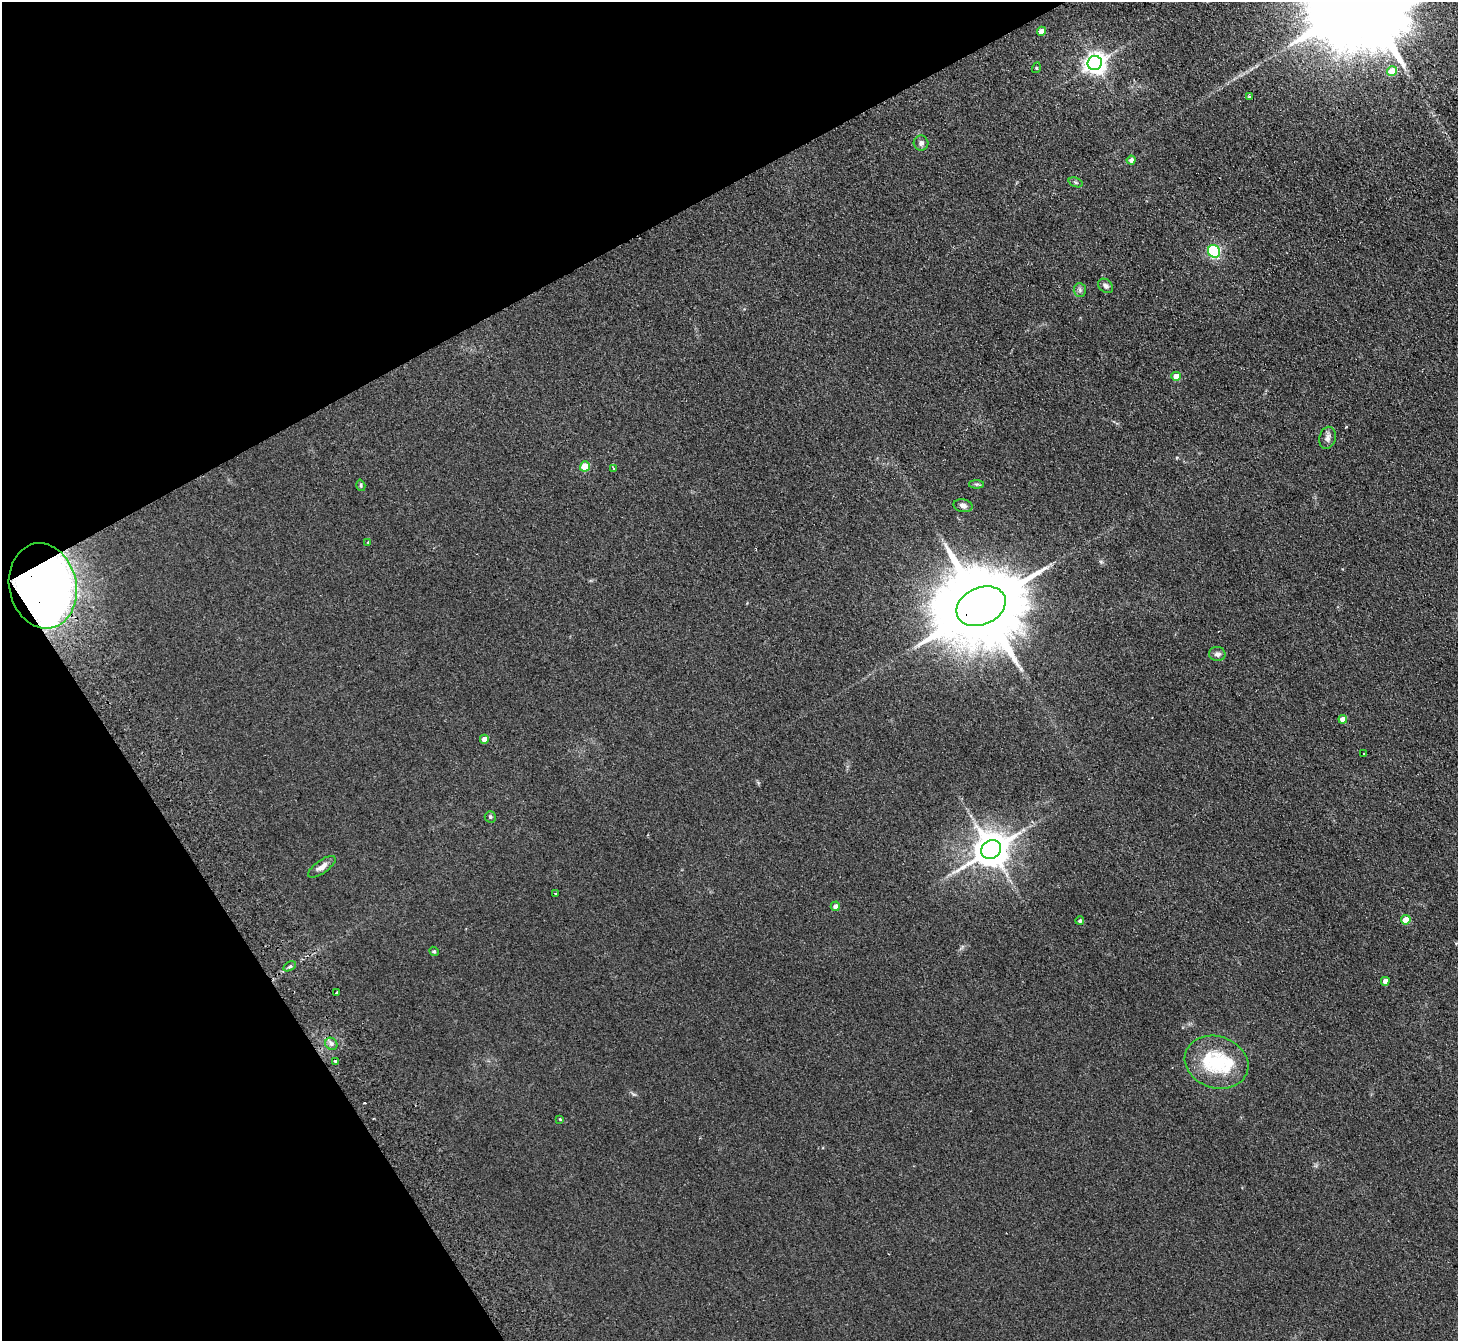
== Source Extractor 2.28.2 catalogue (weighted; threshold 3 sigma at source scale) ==
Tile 5 of 4 x 4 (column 1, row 2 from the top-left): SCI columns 52-1507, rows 2874-4212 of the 5926 x 5882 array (HDU 1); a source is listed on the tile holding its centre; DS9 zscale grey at full resolution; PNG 1460 x 1343 px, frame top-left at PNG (2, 2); each listed source drawn as its Kron ellipse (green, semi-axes under 4 px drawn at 4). Shown black and unused: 26% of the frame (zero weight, under 2 of 3 exposures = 3% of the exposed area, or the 3 px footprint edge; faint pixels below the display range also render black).
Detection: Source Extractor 2.28.2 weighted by HDU 2 'WHT'; one run over the whole footprint, this tile lists its part. Background 0.106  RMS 0.012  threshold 0.0521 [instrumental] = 3 sigma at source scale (4.5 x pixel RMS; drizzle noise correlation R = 1.50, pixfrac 1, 0.05/0.05 arcsec/px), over >= 5 px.
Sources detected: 43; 2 cosmic-ray / hot-pixel residue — neither listed nor drawn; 1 inside a brighter listed object's ellipse — not listed separately; the other 40 listed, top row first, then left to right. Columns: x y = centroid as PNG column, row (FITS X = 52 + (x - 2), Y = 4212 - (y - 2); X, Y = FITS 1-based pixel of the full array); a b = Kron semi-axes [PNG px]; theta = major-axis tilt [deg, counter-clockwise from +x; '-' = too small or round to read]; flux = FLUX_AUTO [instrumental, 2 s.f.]
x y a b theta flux
1041 31 4 4 - 11
1095 63 7 7 - 740
1036 68 5 3 - 0.95
1392 71 5 5 - 29
1249 96 4 3 - 1.6
921 143 7 7 - 3.4
1131 160 4 4 - 3.9
1076 182 7 4 -20 1.8
1214 251 6 6 - 160
1106 286 8 6 -40 3.2
1080 290 6 6 - 2.6
1176 376 5 4 - 14
1327 438 11 8 76 5.1
585 466 5 5 - 29
613 468 3 2 - 1.8
976 484 7 4 -1 1.8
361 485 6 4 -73 1.5
963 506 9 6 -12 3.9
368 542 4 3 - 0.8
43 586 43 33 -78 530
981 606 26 18 24 18000
1217 654 8 7 - 4.1
1343 719 4 4 - 10
484 739 4 4 - 8
1364 754 3 2 - 1.3
490 817 5 5 - 1.8
991 849 10 9 - 2600
322 867 16 6 36 6.7
556 894 3 3 - 1.5
835 906 4 4 - 5.2
1406 920 5 4 - 24
1080 921 4 4 - 2.7
434 951 5 4 - 1.6
290 966 7 4 30 2.1
1385 981 4 4 - 9.8
337 993 3 3 - 6.1
331 1044 6 5 - 3.4
335 1061 3 3 - 3.6
1217 1062 32 26 -17 73
560 1119 4 3 - 1.1
Overlapping masked pixels (flux is a lower limit): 2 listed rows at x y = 43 586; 981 606